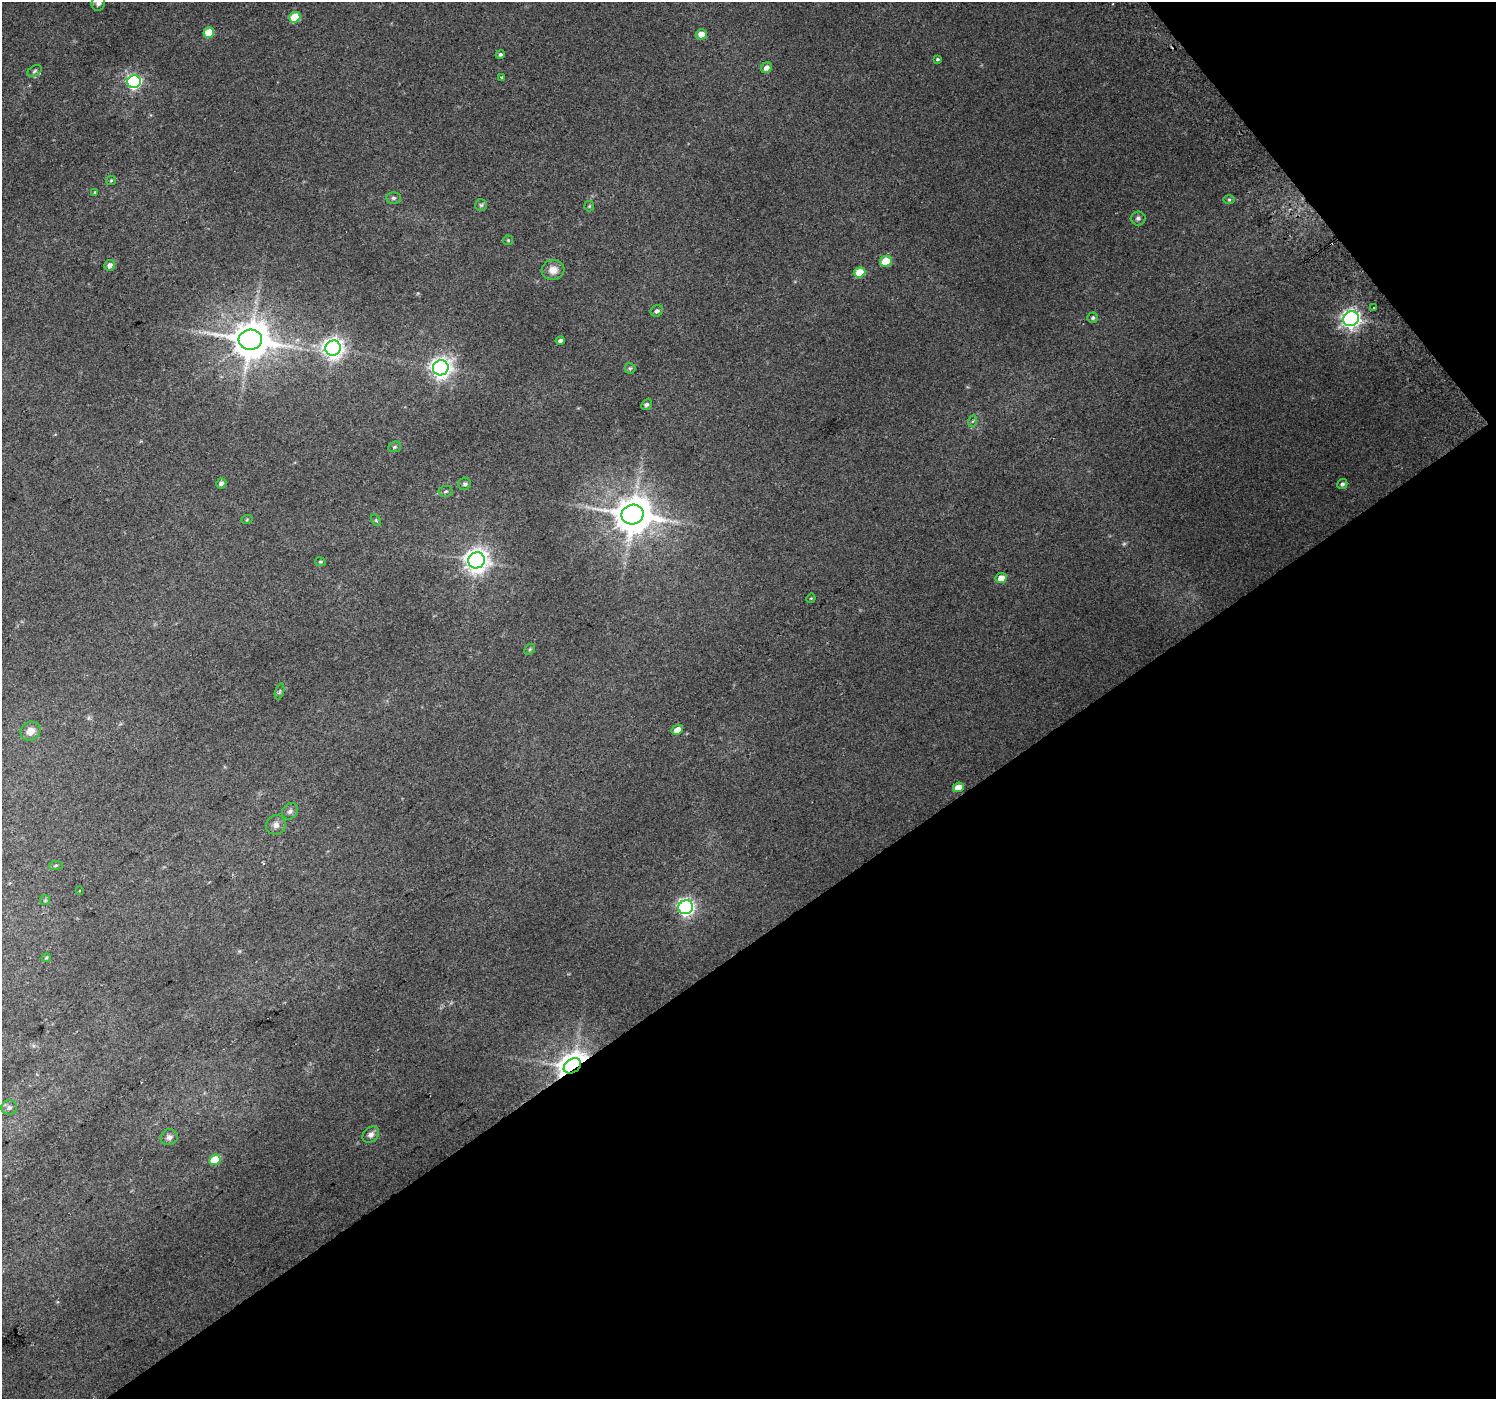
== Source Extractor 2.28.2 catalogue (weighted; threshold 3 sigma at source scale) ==
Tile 12 of 4 x 4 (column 4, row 3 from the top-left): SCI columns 4520-6013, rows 1620-3016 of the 6047 x 5969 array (HDU 1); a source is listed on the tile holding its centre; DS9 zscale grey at full resolution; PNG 1498 x 1401 px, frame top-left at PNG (2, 2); each listed source drawn as its Kron ellipse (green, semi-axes under 4 px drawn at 4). Shown black and unused: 36% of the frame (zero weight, under 2 of 3 exposures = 2% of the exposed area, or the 3 px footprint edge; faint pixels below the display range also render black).
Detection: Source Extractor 2.28.2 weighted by HDU 2 'WHT'; one run over the whole footprint, this tile lists its part. Background 0.0682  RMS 0.014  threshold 0.0614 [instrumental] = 3 sigma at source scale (4.5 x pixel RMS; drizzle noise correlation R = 1.50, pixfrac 1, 0.0396/0.0396 arcsec/px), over >= 5 px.
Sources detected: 64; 2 too faint to see at this stretch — neither listed nor drawn; the other 62 listed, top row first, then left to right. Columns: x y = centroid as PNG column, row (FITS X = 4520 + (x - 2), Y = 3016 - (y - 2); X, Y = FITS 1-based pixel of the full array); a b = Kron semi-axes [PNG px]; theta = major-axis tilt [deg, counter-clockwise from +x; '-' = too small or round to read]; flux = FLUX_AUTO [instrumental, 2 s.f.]
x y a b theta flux
98 3 8 6 71 6
295 17 6 5 - 45
209 33 5 5 - 34
701 34 5 5 - 13
500 54 4 4 - 2.6
937 59 4 3 - 1.6
766 68 6 5 - 6
34 71 8 5 29 2.7
501 77 3 3 - 1.8
134 82 7 6 - 300
111 180 5 4 - 1.6
95 192 4 3 - 1.2
393 198 7 5 1 3.1
1229 200 6 4 0 1.7
481 205 6 6 - 2.5
589 206 5 5 - 1.5
1138 218 7 7 - 3.4
508 240 5 5 - 1.5
886 261 6 5 - 28
110 265 6 5 - 6.7
553 270 11 10 - 13
860 272 6 5 - 31
1374 307 2 2 - 1.5
657 311 6 5 - 3.5
1093 318 5 5 - 2.4
1351 319 8 7 - 680
250 340 11 10 - 4000
560 341 4 4 - 3.8
333 348 8 7 - 840
441 368 8 7 - 790
630 368 5 5 - 1.9
646 405 6 5 - 2.5
973 421 6 4 70 1.6
395 447 7 5 20 2.2
221 483 5 5 - 4
465 484 6 6 - 3.1
1342 484 5 4 - 3.5
446 491 7 5 4 2.7
633 514 11 10 - 3700
247 519 6 3 20 1.5
376 520 6 4 -57 1.8
476 560 8 8 - 1100
320 562 5 4 - 1.6
1001 578 6 5 - 13
811 598 5 4 - 1.2
530 649 6 4 46 1.9
280 691 8 3 71 2.1
677 730 6 4 28 13
30 731 10 9 - 11
958 787 5 4 - 13
290 811 9 7 44 4.8
276 825 10 9 - 7
56 865 7 4 8 2.1
79 890 3 3 - 2.7
45 900 5 5 - 1.8
686 907 7 7 - 460
46 958 5 4 - 1.5
572 1066 9 6 34 2100
9 1108 8 7 - 4.5
371 1134 9 7 41 5.4
169 1137 8 8 - 5.2
215 1160 6 5 - 38
Overlapping masked pixels (flux is a lower limit): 1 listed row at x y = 572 1066
Isophote crosses this tile's border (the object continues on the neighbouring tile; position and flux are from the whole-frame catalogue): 1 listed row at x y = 98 3